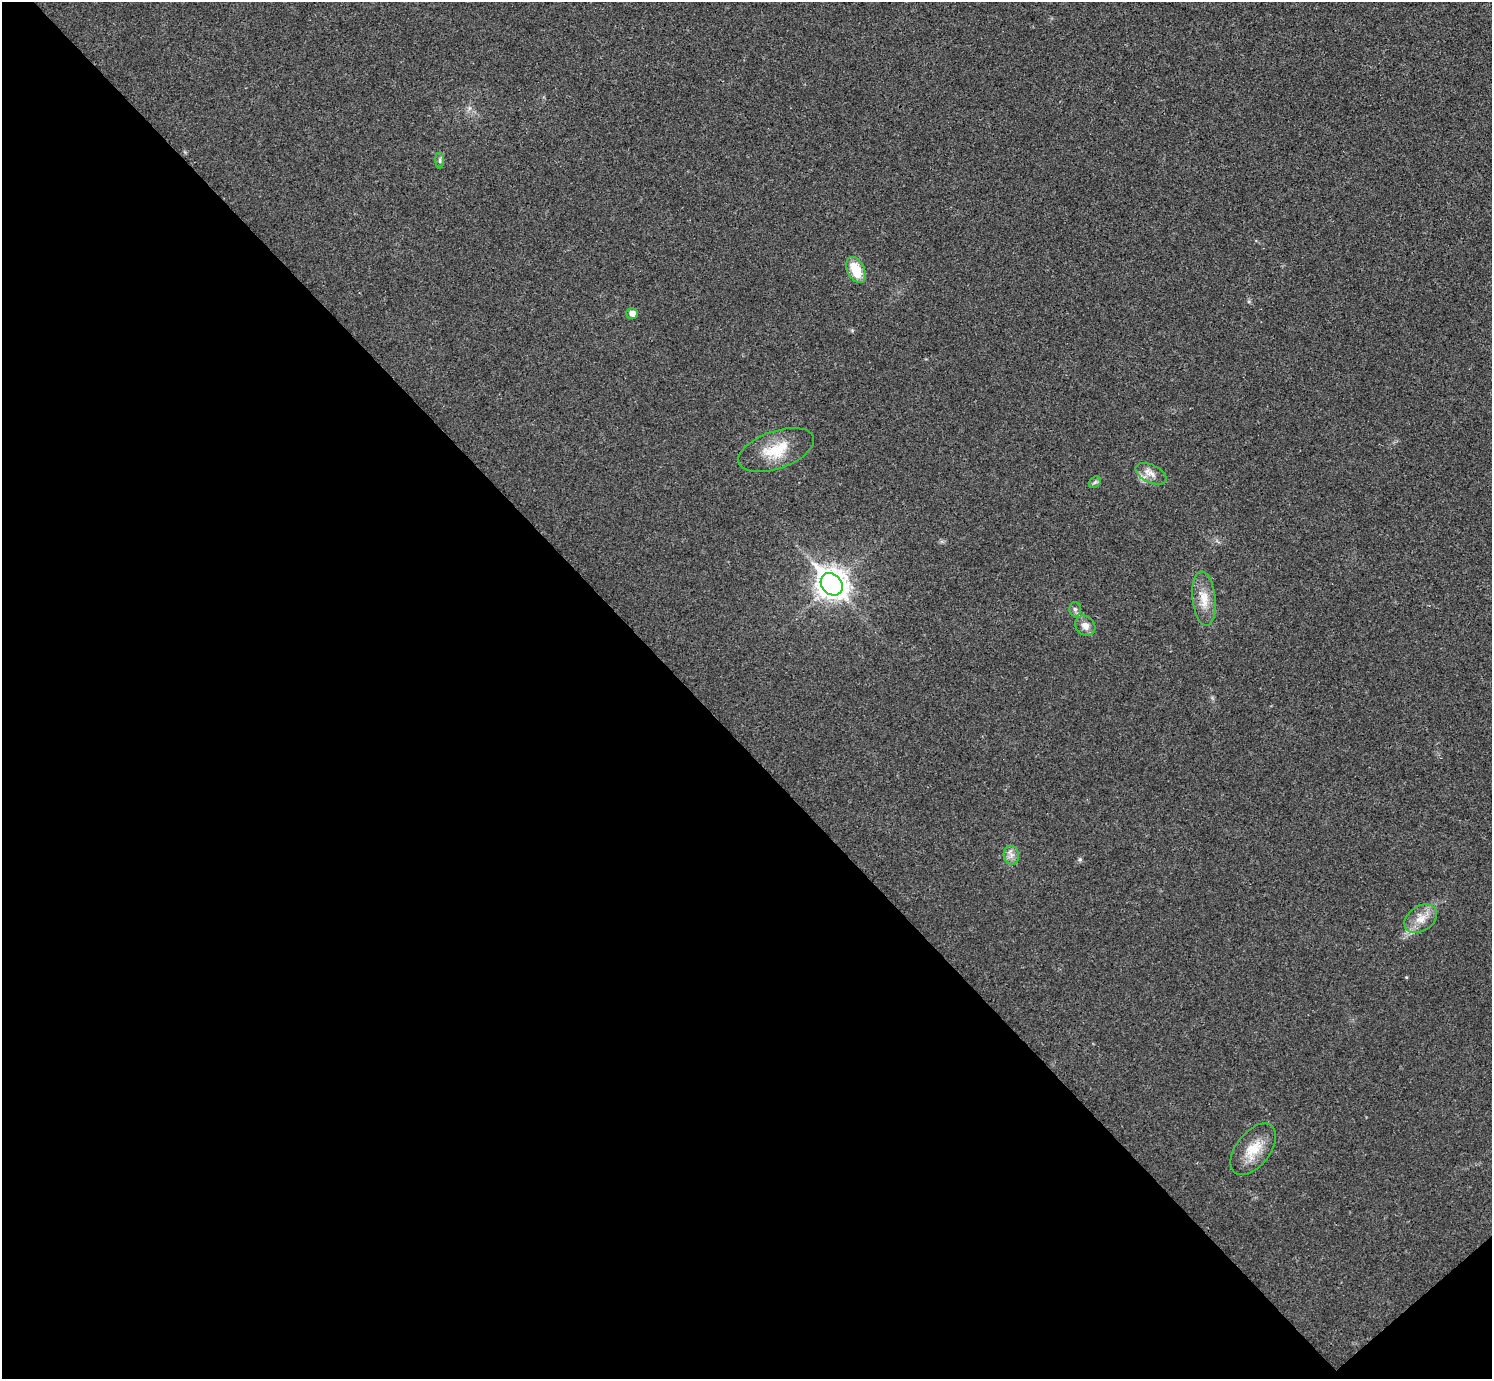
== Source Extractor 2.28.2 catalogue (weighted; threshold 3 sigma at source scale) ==
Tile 14 of 4 x 4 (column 2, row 4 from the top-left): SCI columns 1502-2991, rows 166-1542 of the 5983 x 5981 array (HDU 1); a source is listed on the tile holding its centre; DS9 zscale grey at full resolution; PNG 1494 x 1381 px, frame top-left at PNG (2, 2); each listed source drawn as its Kron ellipse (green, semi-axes under 4 px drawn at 4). Shown black and unused: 47% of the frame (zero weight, under 3 of 4 exposures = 1% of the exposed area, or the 3 px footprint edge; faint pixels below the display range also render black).
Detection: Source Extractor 2.28.2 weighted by HDU 2 'WHT'; one run over the whole footprint, this tile lists its part. Background 0.029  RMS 0.0049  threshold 0.022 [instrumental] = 3 sigma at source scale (4.5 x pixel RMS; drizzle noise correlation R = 1.50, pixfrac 1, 0.05/0.05 arcsec/px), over >= 5 px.
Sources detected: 14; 1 inside a brighter listed object's ellipse — not listed separately; the other 13 listed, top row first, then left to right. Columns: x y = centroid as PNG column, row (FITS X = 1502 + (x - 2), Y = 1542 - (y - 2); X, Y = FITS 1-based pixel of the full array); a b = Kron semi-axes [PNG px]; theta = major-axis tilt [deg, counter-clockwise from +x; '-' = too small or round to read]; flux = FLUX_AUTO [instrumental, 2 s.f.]
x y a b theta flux
440 161 8 4 90 0.9
856 270 14 8 -63 12
632 313 5 5 - 3.2
776 450 39 19 19 16
1151 474 16 9 -27 3.9
1095 482 6 5 - 0.98
832 584 12 10 -46 560
1204 599 27 11 -84 8
1075 609 7 6 - 1.3
1085 626 11 9 -46 3.3
1011 855 9 7 -80 2.5
1421 919 18 12 33 6.5
1253 1149 30 17 52 12
Unlisted compact peaks at least as high as the median listed source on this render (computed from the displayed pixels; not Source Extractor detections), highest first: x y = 1080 859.